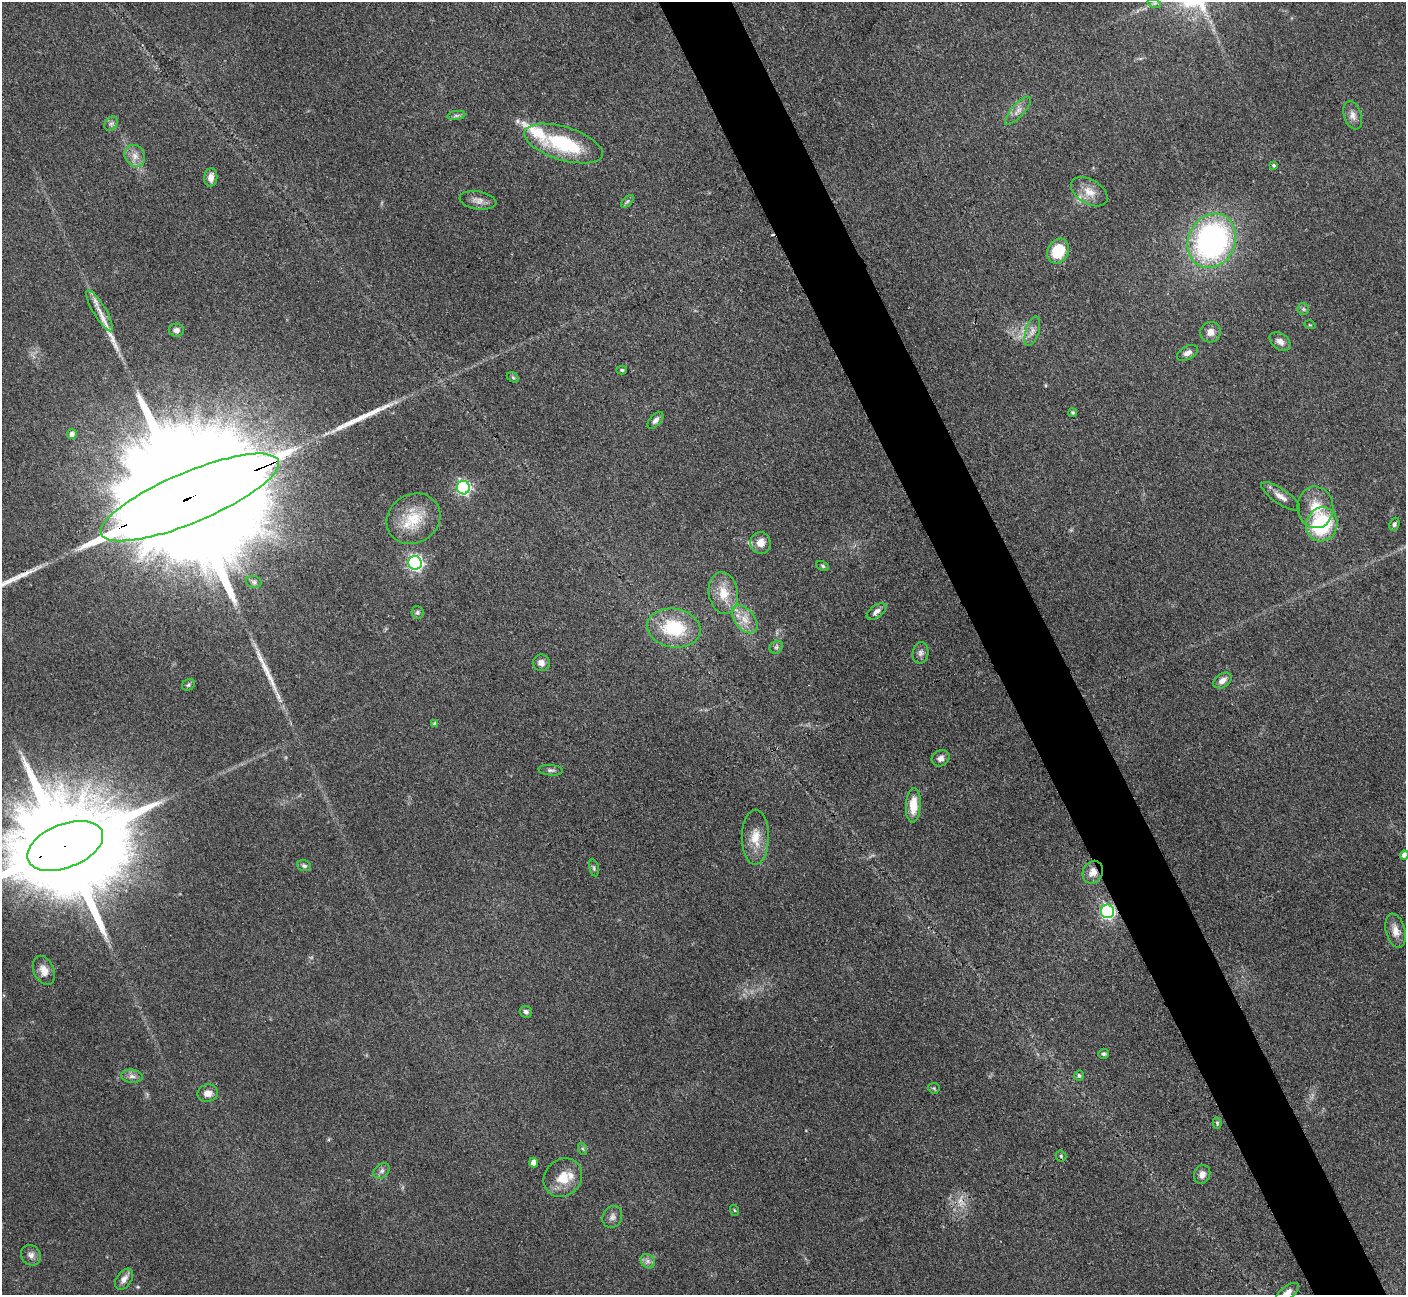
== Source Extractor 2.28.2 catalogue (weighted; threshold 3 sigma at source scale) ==
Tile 6 of 4 x 4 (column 2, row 2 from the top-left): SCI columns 1421-2824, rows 2887-4179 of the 5648 x 5638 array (HDU 1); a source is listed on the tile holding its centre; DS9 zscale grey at full resolution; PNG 1408 x 1297 px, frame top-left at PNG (2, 2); each listed source drawn as its Kron ellipse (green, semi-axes under 4 px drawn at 4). Shown black and unused: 5% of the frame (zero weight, under 3 of 4 exposures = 2% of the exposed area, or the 3 px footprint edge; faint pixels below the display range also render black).
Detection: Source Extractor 2.28.2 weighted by HDU 2 'WHT'; one run over the whole footprint, this tile lists its part. Background 0.093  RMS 0.0063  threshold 0.0282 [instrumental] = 3 sigma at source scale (4.5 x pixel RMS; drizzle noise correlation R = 1.50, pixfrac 1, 0.05/0.05 arcsec/px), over >= 5 px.
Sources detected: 88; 2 cosmic-ray / hot-pixel residue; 4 long thin detections or spike segments (spike, bleed or trail) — neither listed nor drawn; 2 inside a brighter listed object's ellipse — not listed separately; the other 80 listed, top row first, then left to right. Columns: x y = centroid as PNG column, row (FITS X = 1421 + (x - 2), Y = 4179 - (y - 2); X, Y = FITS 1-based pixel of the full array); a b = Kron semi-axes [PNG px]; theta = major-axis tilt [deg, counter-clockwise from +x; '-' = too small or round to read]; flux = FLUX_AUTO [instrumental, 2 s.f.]
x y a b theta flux
1154 3 7 4 -17 1.3
1018 111 18 6 48 4.4
456 115 9 4 8 1.5
1353 115 14 8 -71 4
111 124 8 6 53 1.8
564 144 41 16 -17 48
135 156 11 9 -54 5
1274 165 4 4 - 0.97
211 177 9 6 85 4.4
1089 192 20 12 -31 8.8
478 200 19 9 -10 4.6
627 201 8 4 45 1.2
1212 241 28 23 65 160
1058 251 13 10 60 23
1303 309 6 5 - 1.4
100 311 24 6 -59 7.3
1310 325 6 3 -18 0.62
176 330 7 6 - 2.6
1032 331 15 6 73 4
1210 332 10 10 - 4.7
1280 342 12 8 -36 3.9
1187 353 11 6 28 3.3
622 370 5 4 - 0.95
513 377 6 4 -30 0.96
1073 413 4 4 - 0.96
655 420 10 5 48 2.5
72 434 5 5 - 2.8
463 488 7 6 - 140
1281 496 23 7 -34 5.2
190 497 96 25 23 80000
1315 507 21 18 -84 15
413 519 28 24 31 23
1322 524 17 15 69 50
1394 524 7 5 68 1.5
761 543 11 10 - 6.6
415 563 7 6 - 170
823 566 6 4 -29 1.1
254 582 8 6 -15 1.6
723 593 21 14 -80 13
876 611 11 6 36 3
417 612 6 6 - 1.3
745 619 16 10 -50 8.1
674 628 27 19 -9 35
776 647 7 6 - 1.6
920 653 11 8 79 2.7
541 663 8 8 - 3.7
1222 680 10 7 35 4.1
188 685 7 5 34 1.2
435 724 4 4 - 2
940 758 9 7 30 3.3
551 770 12 5 -5 1.9
913 805 17 7 87 12
755 837 27 13 89 12
65 846 40 22 21 26000
1404 855 4 4 - 3.1
304 866 7 5 -18 1.5
594 868 8 5 -77 1.2
1093 872 12 10 59 6.5
1107 911 7 6 - 140
1396 931 17 9 -76 5.9
44 970 15 10 -67 6.1
526 1012 6 5 - 2.2
1103 1054 5 5 - 1.1
132 1076 11 6 -7 2.9
1079 1076 5 5 - 1.4
934 1088 6 5 - 1
208 1093 10 8 12 5
1217 1123 6 4 -77 0.83
583 1149 6 4 -71 0.93
1061 1156 5 5 - 0.97
534 1163 5 4 - 5.3
382 1171 9 6 41 2.1
1202 1174 10 8 69 3.8
563 1178 20 18 46 13
734 1210 5 3 - 0.7
612 1217 11 9 63 3.2
31 1255 11 9 -49 3.3
648 1261 8 6 -46 2.5
124 1279 12 7 55 3.9
1287 1293 14 6 38 4.7
Overlapping masked pixels (flux is a lower limit): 4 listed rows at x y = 190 497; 65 846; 1093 872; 1107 911
Isophote crosses this tile's border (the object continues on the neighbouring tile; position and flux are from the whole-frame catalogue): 4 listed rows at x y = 190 497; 65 846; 1404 855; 1287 1293